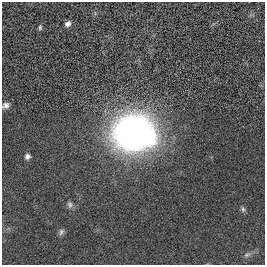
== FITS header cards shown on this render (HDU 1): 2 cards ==
NAXIS1  =                  263
NAXIS2  =                  263

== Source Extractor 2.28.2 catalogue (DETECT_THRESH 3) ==
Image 263 x 263 px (HDU 1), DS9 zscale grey, 1 PNG px = 1 image px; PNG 267 x 267 px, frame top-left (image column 1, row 263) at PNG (2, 2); no overlay
Background 9.89e-04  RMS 0.046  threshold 0.138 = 3 sigma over >= 5 px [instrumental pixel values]
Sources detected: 9; all 9 listed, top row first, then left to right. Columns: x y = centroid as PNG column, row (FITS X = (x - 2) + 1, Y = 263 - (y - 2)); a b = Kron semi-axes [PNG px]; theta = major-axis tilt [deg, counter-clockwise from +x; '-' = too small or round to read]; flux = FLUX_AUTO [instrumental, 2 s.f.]
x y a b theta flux
68 24 8 6 34 11
40 27 7 5 77 4.9
5 105 9 7 27 12
134 133 35 29 -5 1300
27 156 6 6 - 9.2
70 205 9 6 -75 8.4
243 209 7 5 -47 5.9
61 232 9 6 67 7.8
247 255 10 5 18 8.1
At the frame edge (FLAGS 8, measured only in part): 1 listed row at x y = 5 105